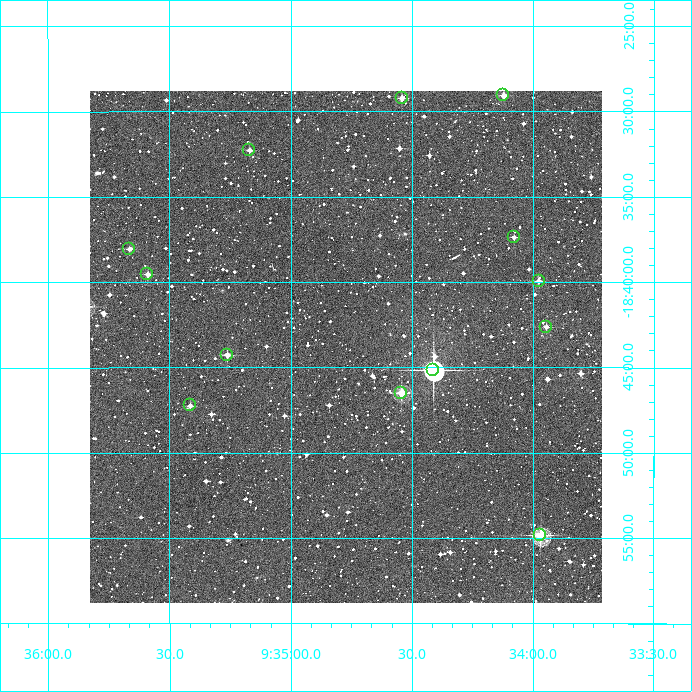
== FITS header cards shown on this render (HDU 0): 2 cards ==
NAXIS1  =                  512
NAXIS2  =                  512

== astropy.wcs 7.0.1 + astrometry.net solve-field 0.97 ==
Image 512 x 512 px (HDU 0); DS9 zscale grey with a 90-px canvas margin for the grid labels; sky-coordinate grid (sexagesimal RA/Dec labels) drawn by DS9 from the SOLVED WCS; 13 Tycho-2 reference stars matched to detected sources circled (green)
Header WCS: RA---TAN/DEC--TAN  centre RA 09:34:46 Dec -18:44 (143.69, -18.73 deg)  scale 3.52 arcsec/px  FOV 30.0' x 30.0'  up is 0 deg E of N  parity normal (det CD < 0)
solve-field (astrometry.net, Tycho-2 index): VERIFIED the header's WCS against the Tycho-2 star catalogue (verified at 2 index scales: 6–13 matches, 0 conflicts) and refined it, rather than solving blind
Solved WCS: RA---TAN-SIP/DEC--TAN-SIP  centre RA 09:34:46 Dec -18:44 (143.69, -18.73 deg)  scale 3.52 arcsec/px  FOV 30.0' x 30.0'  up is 0 deg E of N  parity normal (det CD < 0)
The solver's refit moves the header's centre by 1.2 arcsec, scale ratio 1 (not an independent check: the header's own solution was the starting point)
Tycho-2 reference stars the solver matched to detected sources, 13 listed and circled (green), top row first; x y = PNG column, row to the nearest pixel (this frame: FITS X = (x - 90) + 1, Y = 512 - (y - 91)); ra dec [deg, ICRS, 3 dp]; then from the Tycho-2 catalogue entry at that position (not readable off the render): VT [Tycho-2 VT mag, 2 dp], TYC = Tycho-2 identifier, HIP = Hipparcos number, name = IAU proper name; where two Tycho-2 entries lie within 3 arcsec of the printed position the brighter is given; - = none
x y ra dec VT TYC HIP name
503 95 143.531 -18.484 11.48 6034-1074-1 - -
402 98 143.636 -18.487 12.07 6034-1053-1 - -
249 150 143.792 -18.538 12.05 6034-1012-1 - -
514 237 143.520 -18.623 12.57 6034-1233-1 - -
129 249 143.916 -18.634 12.23 6034-867-1 - -
147 274 143.897 -18.659 11.66 6034-1095-1 - -
539 281 143.494 -18.665 11.92 6034-1237-1 - -
546 327 143.486 -18.710 11.91 6034-1020-1 - -
227 355 143.815 -18.738 11.37 6034-983-1 - -
433 370 143.603 -18.752 8.49 6038-508-1 46972 -
401 393 143.636 -18.775 10.07 6038-434-1 - -
190 405 143.854 -18.787 12.39 6038-408-1 - -
540 535 143.492 -18.914 9.84 6038-729-1 - -